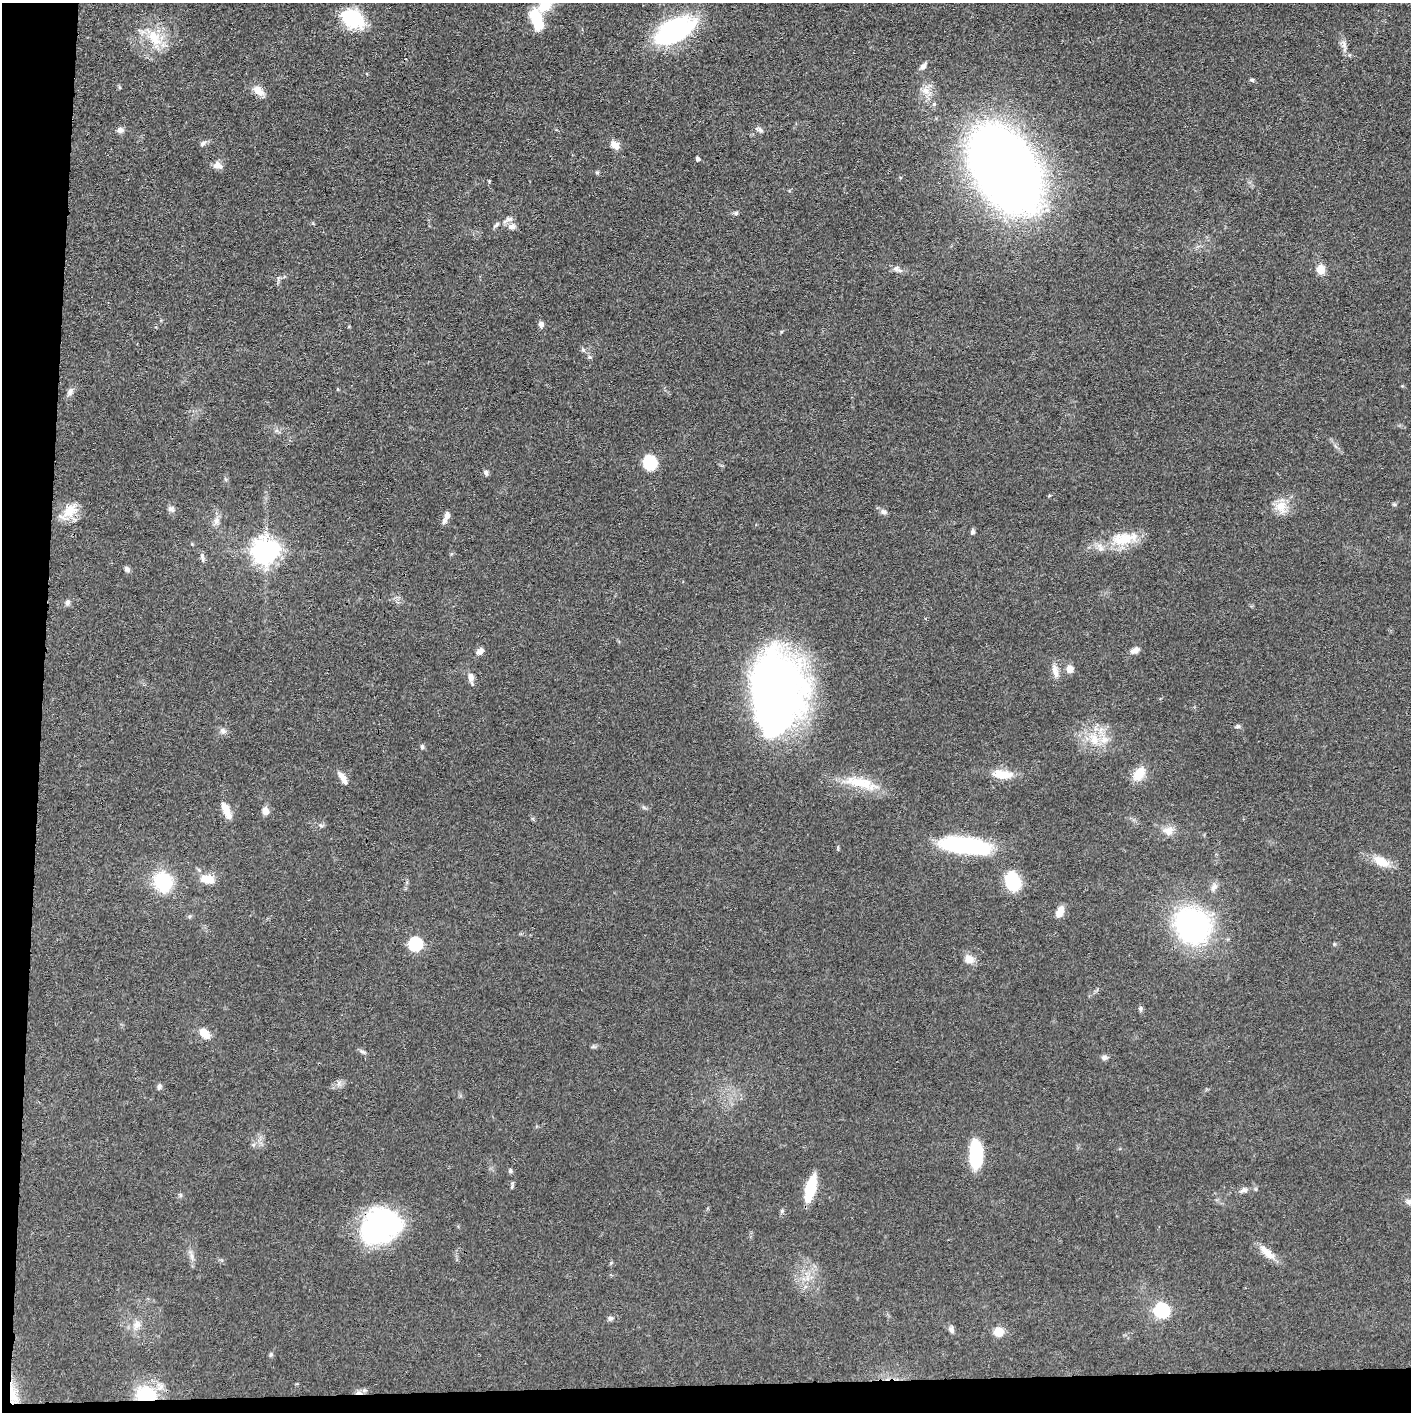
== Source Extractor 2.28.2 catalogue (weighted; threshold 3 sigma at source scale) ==
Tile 7 of 3 x 3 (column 1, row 3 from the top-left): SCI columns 4-1412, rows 16-1425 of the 4232 x 4261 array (HDU 1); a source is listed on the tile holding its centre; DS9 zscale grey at full resolution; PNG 1413 x 1414 px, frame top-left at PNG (2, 3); no overlay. Shown black and unused: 5% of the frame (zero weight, under 3 of 4 exposures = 1% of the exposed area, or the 3 px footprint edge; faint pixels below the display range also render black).
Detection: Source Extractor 2.28.2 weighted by HDU 2 'WHT'; one run over the whole footprint, this tile lists its part. Background 0.0571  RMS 0.0052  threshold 0.0235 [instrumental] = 3 sigma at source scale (4.5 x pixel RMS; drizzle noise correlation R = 1.50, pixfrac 1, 0.05/0.05 arcsec/px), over >= 5 px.
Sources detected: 105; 2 inside a brighter object's white glare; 1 cosmic-ray / hot-pixel residue — not listed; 5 inside a brighter listed object's ellipse — not listed separately; the other 97 listed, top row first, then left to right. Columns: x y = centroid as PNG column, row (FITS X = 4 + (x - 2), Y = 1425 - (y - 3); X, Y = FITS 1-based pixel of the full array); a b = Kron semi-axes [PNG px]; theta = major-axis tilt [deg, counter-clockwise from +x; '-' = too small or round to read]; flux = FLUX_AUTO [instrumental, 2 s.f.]
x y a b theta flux
544 6 24 16 50 15
537 16 14 11 -43 15
353 19 28 20 -33 26
675 30 40 20 27 83
154 38 25 15 -59 15
1344 44 14 5 -90 2.4
923 66 9 6 53 2.2
1252 80 7 4 -18 0.81
119 87 6 4 -72 0.6
258 91 17 10 -39 5
926 91 17 9 -29 4.9
759 129 12 5 -21 1.7
120 130 9 7 8 2.3
203 143 10 6 39 1.5
615 145 13 9 -39 4.1
698 159 4 4 - 1.6
216 165 11 10 - 3.5
1005 169 47 29 -58 1200
489 181 4 3 - 0.51
736 213 6 5 - 0.9
508 220 17 7 25 2.9
512 226 11 7 3 2.8
896 269 10 7 22 2.1
1321 270 9 7 -89 6.6
541 324 7 6 - 2.1
583 350 6 5 - 0.92
589 357 7 5 -21 1
70 392 11 7 61 2.3
650 463 17 15 -69 14
486 473 8 5 -64 1.4
225 479 6 4 -70 0.74
1049 496 5 3 - 0.47
1394 504 6 4 -1 0.7
1281 507 20 15 -77 8.1
171 509 9 8 - 1.9
70 511 27 14 38 11
883 512 8 7 - 2
447 515 11 7 80 2.4
216 521 11 7 83 2.7
973 531 7 5 80 1.3
1124 539 39 17 7 18
265 551 8 8 - 540
202 558 13 5 -79 1.5
127 569 7 6 - 1.7
67 602 8 6 83 1.7
1135 650 12 7 27 2.9
480 651 10 6 38 2.7
1070 669 9 8 - 3.9
1055 670 16 9 -78 4.2
471 678 15 6 -79 3.5
776 693 76 48 88 330
1238 726 7 5 27 1.1
223 731 8 7 - 1.9
1094 739 18 14 -74 11
422 747 7 5 -89 1
1002 774 25 10 -5 10
1139 774 16 11 54 9.4
342 778 18 6 -60 4
860 782 46 13 -13 18
226 810 22 8 -66 6.5
265 811 8 7 - 4.3
321 825 7 4 -3 0.99
1168 831 15 11 1 5
964 845 53 16 -7 57
1381 861 24 12 -27 8.7
207 879 18 10 -9 8
1013 881 14 11 -69 31
163 882 21 18 -61 29
1214 887 13 7 59 2.5
1060 912 12 7 69 5.6
1193 926 25 23 -51 140
415 944 6 6 - 75
1334 944 4 4 - 0.58
969 959 13 11 -15 4.3
1140 1008 6 6 - 1.2
204 1033 11 7 -43 8.5
362 1052 11 5 -23 1.3
1104 1057 8 6 15 1.7
339 1083 7 5 88 1.4
159 1087 7 6 - 1.4
976 1154 26 11 90 37
510 1171 6 5 - 1.1
811 1188 22 9 77 21
1243 1190 11 7 24 2.1
1410 1202 14 7 -32 2.8
782 1211 5 5 - 0.82
381 1225 37 28 23 100
1267 1252 26 9 -42 6.9
192 1256 11 4 -79 2.1
1162 1310 7 6 - 110
610 1318 7 6 - 1.4
137 1325 13 10 61 4
951 1330 8 6 -72 1.8
998 1332 11 11 - 5.6
271 1354 7 4 59 0.83
13 1395 26 10 -75 8.9
146 1395 22 17 -7 28
Overlapping masked pixels (flux is a lower limit): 4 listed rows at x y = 776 693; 381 1225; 13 1395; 146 1395
Isophote crosses this tile's border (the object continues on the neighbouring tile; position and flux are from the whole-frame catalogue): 2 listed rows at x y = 544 6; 1410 1202
Unlisted compact peaks at least as high as the median listed source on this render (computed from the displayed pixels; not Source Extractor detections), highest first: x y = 597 173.